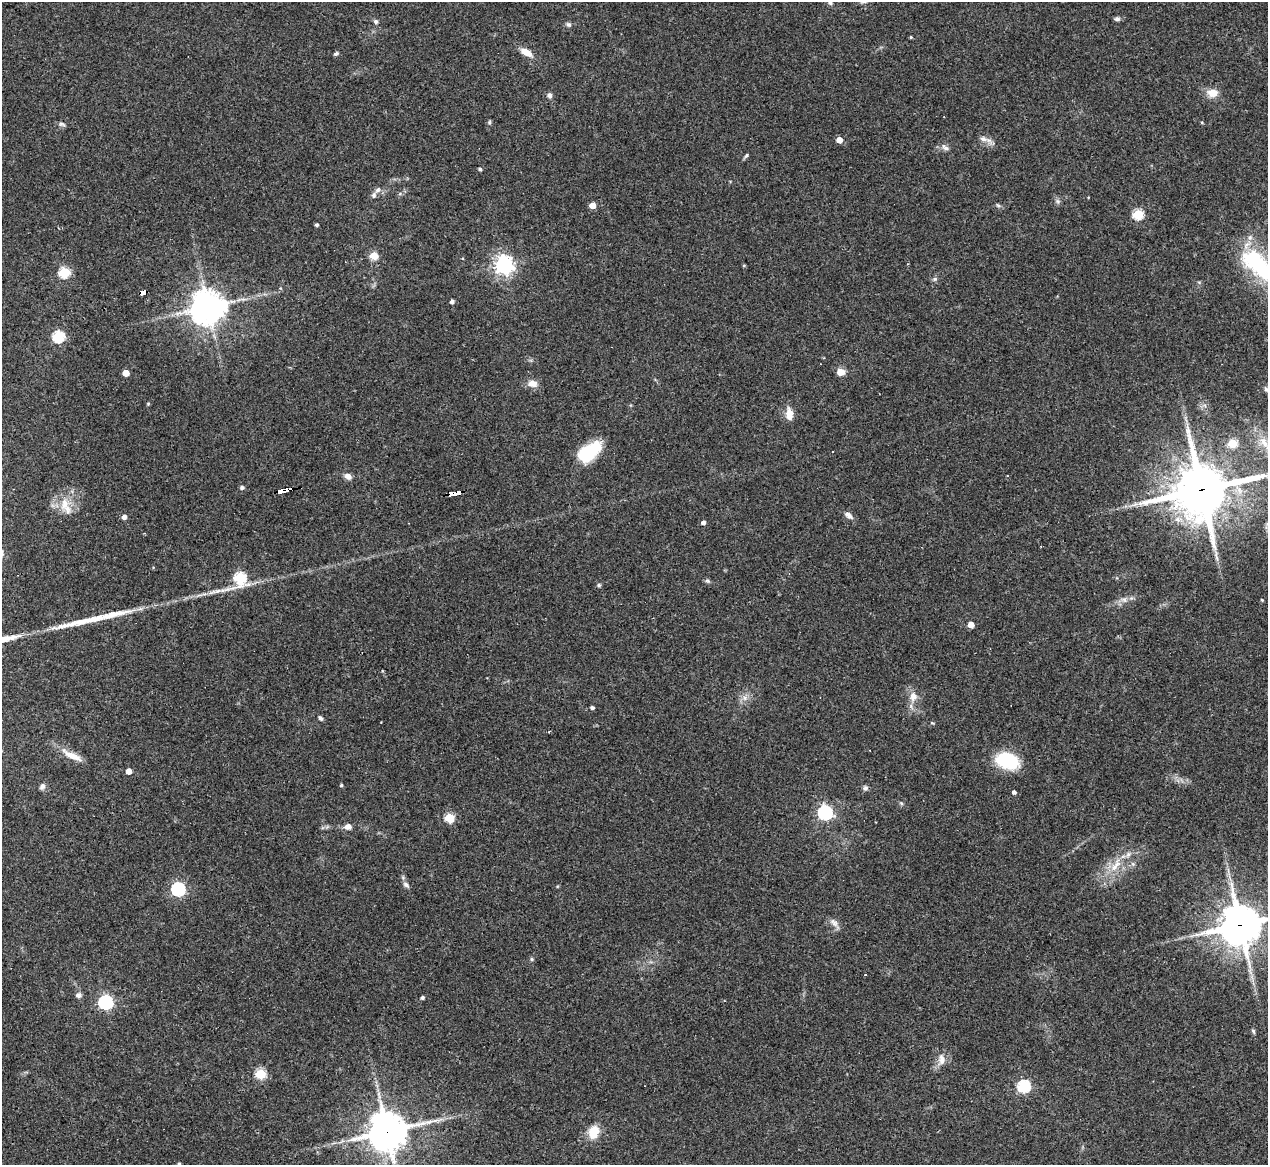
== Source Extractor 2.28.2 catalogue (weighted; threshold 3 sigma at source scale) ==
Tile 7 of 4 x 4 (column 3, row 2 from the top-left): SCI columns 2531-3796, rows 2579-3741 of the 5061 x 5039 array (HDU 1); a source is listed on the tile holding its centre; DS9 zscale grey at full resolution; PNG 1270 x 1167 px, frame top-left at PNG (2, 2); no overlay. Shown black and unused: <1% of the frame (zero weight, under 3 of 4 exposures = <1% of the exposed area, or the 3 px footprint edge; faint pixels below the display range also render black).
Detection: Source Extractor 2.28.2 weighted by HDU 2 'WHT'; one run over the whole footprint, this tile lists its part. Background 0.0954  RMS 0.0058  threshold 0.026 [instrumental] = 3 sigma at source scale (4.5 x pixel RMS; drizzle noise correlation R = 1.50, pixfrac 1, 0.05/0.05 arcsec/px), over >= 5 px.
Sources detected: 100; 1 inside a brighter object's white glare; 1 long thin detection or spike segment (spike, bleed or trail) — not listed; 4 inside a brighter listed object's ellipse — not listed separately; the other 94 listed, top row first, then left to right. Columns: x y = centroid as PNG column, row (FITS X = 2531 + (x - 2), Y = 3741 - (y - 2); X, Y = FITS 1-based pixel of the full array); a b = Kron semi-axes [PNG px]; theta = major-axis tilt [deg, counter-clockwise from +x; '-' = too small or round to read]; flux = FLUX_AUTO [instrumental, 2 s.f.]
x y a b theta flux
830 3 7 5 -62 1.2
1117 19 7 5 -2 1.5
376 22 6 6 - 1.3
568 24 7 6 - 1.4
911 37 4 3 - 0.66
526 52 13 7 -29 6.3
336 53 7 4 36 1
1213 93 11 9 -4 7.1
549 95 7 6 - 1.9
489 122 6 4 89 0.77
1202 123 5 3 - 0.53
62 124 10 5 -13 1.5
983 139 12 7 -17 3.3
839 140 5 4 - 7.1
945 147 12 6 -42 2.3
746 155 7 4 49 1
480 169 5 3 - 1
377 190 8 6 32 1.8
1057 201 7 4 -71 1.2
593 205 5 4 - 7.5
998 205 7 4 -19 0.98
1138 214 5 5 - 42
317 225 4 4 - 1.1
374 256 6 6 - 8.1
504 265 7 7 - 280
744 265 5 3 - 0.51
1259 266 55 21 -45 57
64 272 5 5 - 46
935 279 6 5 - 1.2
280 288 5 4 - 0.58
143 292 6 3 9 55
452 302 4 4 - 1.8
208 307 11 10 - 980
58 336 6 5 - 60
841 372 8 7 - 5.6
126 373 5 4 - 9.3
532 383 11 8 -6 5.1
1266 389 8 6 -44 1.7
789 414 16 9 -87 5.6
1233 443 5 5 - 22
1264 443 21 10 -59 9.3
589 452 29 15 38 25
348 476 8 6 -32 3.5
1007 476 3 3 - 0.72
242 487 4 4 - 1.6
280 490 6 3 12 80
1201 490 19 17 18 3100
454 493 13 4 11 130
1135 504 10 6 21 2.5
66 506 27 13 -66 10
848 515 13 6 -40 3
124 517 4 4 - 2.9
409 523 3 2 - 0.34
703 523 4 4 - 2.1
240 578 9 7 46 61
707 581 8 5 -19 1.1
599 585 5 4 - 0.9
1124 600 9 6 -29 2
1262 600 4 2 - 0.51
971 624 5 4 - 7.2
913 696 13 11 -90 5.6
745 698 7 6 - 2.2
592 708 4 4 - 1.3
320 718 6 4 -48 1.3
932 723 6 3 -35 0.54
70 755 26 9 -33 7.6
1007 761 23 16 -16 31
129 771 4 4 - 6.2
341 785 4 4 - 0.78
42 786 9 6 62 1.8
865 788 7 6 - 1.6
1014 792 4 4 - 1.9
901 803 5 4 - 0.81
825 813 6 6 - 130
449 818 5 5 - 30
348 827 8 7 - 3.1
1133 864 7 4 -71 1
1115 866 24 9 54 9.8
406 885 9 6 -43 1.9
178 889 6 6 - 98
834 923 14 8 -49 3.1
1240 925 15 13 16 1600
532 959 6 4 -89 0.79
865 975 3 2 - 0.56
78 995 8 7 - 1.8
422 998 5 4 - 0.99
105 1002 6 6 - 120
1253 1031 7 4 -61 0.94
942 1059 15 9 -85 4.5
260 1074 5 5 - 40
1024 1086 6 6 - 78
387 1131 13 12 - 1500
594 1132 13 10 70 12
179 1164 3 3 - 1
Overlapping masked pixels (flux is a lower limit): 6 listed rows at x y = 143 292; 280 490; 1201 490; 454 493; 1240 925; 387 1131
Isophote crosses this tile's border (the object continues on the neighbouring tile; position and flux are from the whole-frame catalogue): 7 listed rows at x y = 830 3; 1259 266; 1266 389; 1201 490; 1240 925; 387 1131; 179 1164